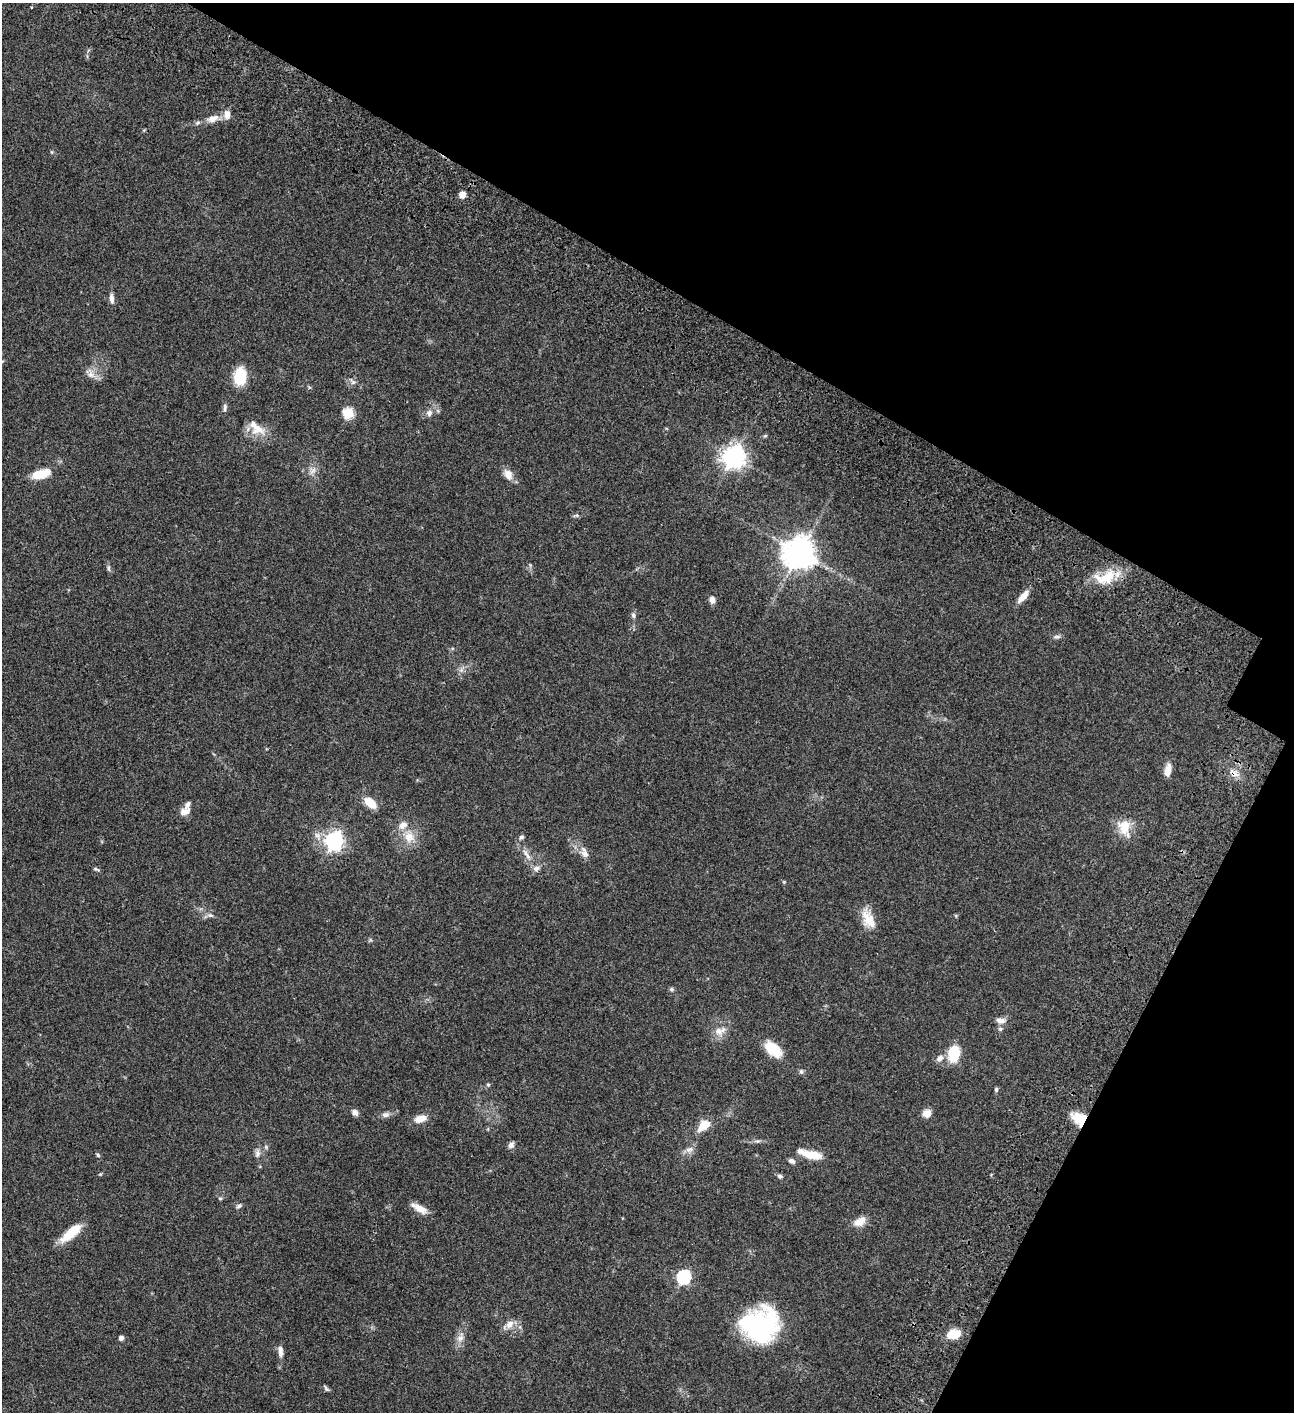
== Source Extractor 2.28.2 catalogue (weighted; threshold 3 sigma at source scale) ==
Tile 8 of 4 x 4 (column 4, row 2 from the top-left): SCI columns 4383-5674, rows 3023-4432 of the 6050 x 6047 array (HDU 1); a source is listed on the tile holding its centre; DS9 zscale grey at full resolution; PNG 1296 x 1414 px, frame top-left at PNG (2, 3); no overlay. Shown black and unused: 27% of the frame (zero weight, under 3 of 4 exposures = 13% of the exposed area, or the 3 px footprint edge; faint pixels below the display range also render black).
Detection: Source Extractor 2.28.2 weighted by HDU 2 'WHT'; one run over the whole footprint, this tile lists its part. Background 0.0649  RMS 0.0059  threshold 0.0264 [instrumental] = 3 sigma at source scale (4.5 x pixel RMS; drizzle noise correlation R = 1.50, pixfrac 1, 0.05/0.05 arcsec/px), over >= 5 px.
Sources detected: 81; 1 inside a brighter object's white glare — not listed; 7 inside a brighter listed object's ellipse — not listed separately; the other 73 listed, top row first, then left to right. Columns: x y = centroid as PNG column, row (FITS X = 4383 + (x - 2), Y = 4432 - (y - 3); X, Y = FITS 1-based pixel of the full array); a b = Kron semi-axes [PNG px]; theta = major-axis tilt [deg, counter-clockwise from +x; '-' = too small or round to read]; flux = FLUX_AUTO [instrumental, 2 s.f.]
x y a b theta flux
213 119 17 9 17 5.2
52 152 6 3 -71 0.57
462 195 6 6 - 3.7
112 298 13 6 -83 2.6
91 374 11 9 -40 3.7
240 376 18 13 88 16
353 382 7 7 - 1.5
225 407 11 5 85 1.5
348 413 6 6 - 35
429 413 8 8 - 2.4
258 429 21 14 -31 8.3
765 436 6 4 19 0.68
734 457 8 7 - 420
313 470 10 8 45 2.8
40 474 22 10 17 11
508 474 14 9 -59 4.7
799 553 11 10 - 750
109 568 10 4 -86 1.2
1106 577 30 15 17 16
1023 596 16 7 50 5.4
712 600 9 6 -78 2.7
633 615 8 6 -69 1.4
1057 637 10 4 5 1.3
1168 770 16 8 79 4.5
1233 773 14 7 -45 3.7
370 803 13 7 -42 10
184 812 13 8 22 4
1124 828 24 16 -73 10
409 837 15 14 - 7.7
521 837 6 5 - 1.3
334 841 7 7 - 210
526 854 18 5 -56 3.5
585 854 13 9 -52 3.3
96 869 8 4 -18 0.93
210 915 6 6 - 1.3
868 919 25 13 -61 9.1
671 989 7 5 20 0.92
1001 1020 13 8 -8 3.3
1000 1029 6 5 - 1.1
718 1031 13 10 -38 4.6
773 1049 15 9 -40 19
954 1054 16 10 82 18
940 1058 11 8 41 2.9
801 1071 7 5 90 1.1
488 1085 5 5 - 0.79
996 1090 6 5 - 0.9
355 1112 8 6 -43 2.3
927 1113 10 9 - 4
386 1115 10 7 7 2.2
1079 1118 17 13 -30 11
420 1119 15 8 13 5.6
704 1125 19 11 36 7.3
757 1141 9 3 5 1.3
511 1145 9 7 50 1.9
689 1149 13 7 17 2.6
257 1154 11 7 89 2.3
98 1155 6 4 -46 0.75
813 1155 23 8 -11 11
792 1161 8 6 -24 1.8
780 1176 7 5 -6 1.2
220 1198 6 4 -1 0.68
239 1206 8 5 23 1.2
419 1208 20 8 -29 5.8
860 1221 17 10 31 5.5
71 1233 28 9 40 13
684 1277 7 6 - 89
509 1324 13 9 47 4.2
761 1328 40 30 67 69
953 1334 15 10 11 9.1
121 1338 4 4 - 2.3
460 1338 11 8 42 3
280 1351 15 6 -85 3.1
326 1388 10 4 -51 1.1
Overlapping masked pixels (flux is a lower limit): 2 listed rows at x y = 1233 773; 1079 1118